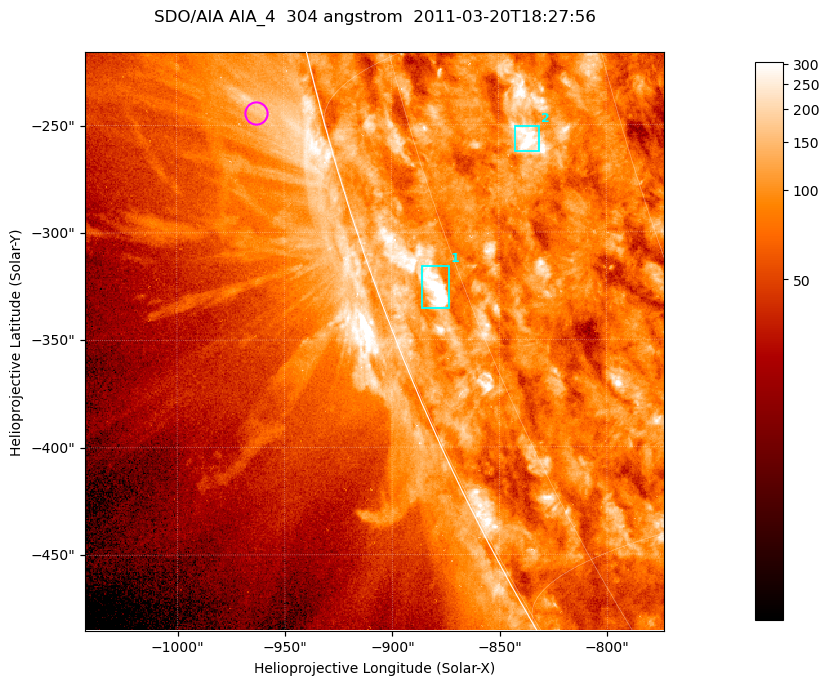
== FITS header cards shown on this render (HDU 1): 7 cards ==
TELESCOP= 'SDO/AIA '           / For AIA: SDO/AIA
INSTRUME= 'AIA_4   '           / For AIA: AIA_ATA1, AIA_ATA2, AIA_ATA3 or AIA_AT
WAVELNTH=                  304 / [angstrom] Wavelength
WAVEUNIT= 'angstrom'           / Wavelength unit: angstrom
DATE-OBS= '2011-03-20T18:27:56.123' / [ISO] Date when observation started; ISO 8
CTYPE1  = 'HPLN-TAN'           / CTYPE1; Typically HPLN
CTYPE2  = 'HPLT-TAN'           / CTYPE2; Typically HPLT

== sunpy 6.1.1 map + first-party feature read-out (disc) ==
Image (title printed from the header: SDO/AIA AIA_4  304 angstrom  2011-03-20T18:27:56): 449 x 449 px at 0.6 arcsec/px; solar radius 964 arcsec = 1606 px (partial field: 1.1% of the solar disc is inside the frame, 45% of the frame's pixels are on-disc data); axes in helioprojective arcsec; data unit not stated in the header (colour bar unlabelled)
Orientation: roll -0.132 deg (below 1 deg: not rotated)
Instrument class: DISC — disc imager (sunpy class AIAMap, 304 A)
Bright regions (active regions / flare kernels): reference = the on-disc median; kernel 5 px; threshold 5 sigma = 153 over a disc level ~87.6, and >= 1.15x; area >= 201 px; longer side >= 5 px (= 3 arcsec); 2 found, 2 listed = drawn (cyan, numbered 1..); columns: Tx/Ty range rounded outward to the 2 arcsec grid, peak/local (2 s.f.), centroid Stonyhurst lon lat
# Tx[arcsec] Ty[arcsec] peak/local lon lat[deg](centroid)
1 -886..-872 -336..-314 7.4 -78 -21
2 -844..-830 -262..-250 4.3 -66 -18
Off-limb structures (1.02-1.3 R_sun): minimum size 100 px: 11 found; the strongest spans PA ~105 deg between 1.02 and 1.05 R_sun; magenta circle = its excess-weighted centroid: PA ~105 deg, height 1.03 R_sun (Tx ~-962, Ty ~-244 arcsec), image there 2.1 x the reference